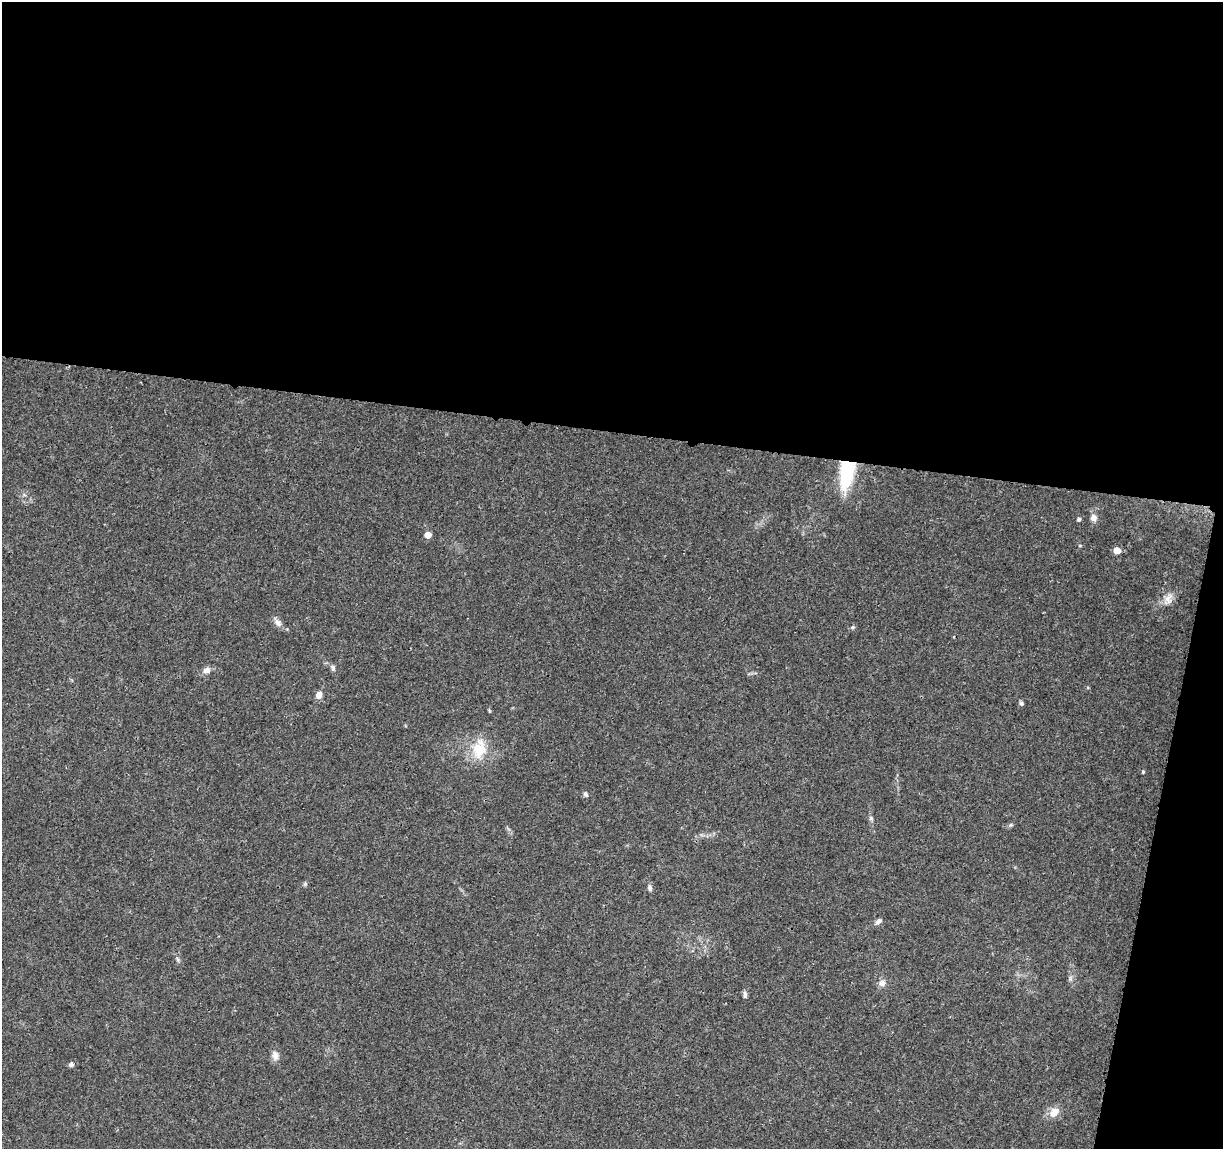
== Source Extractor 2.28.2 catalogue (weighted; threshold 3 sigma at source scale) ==
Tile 4 of 4 x 4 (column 4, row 1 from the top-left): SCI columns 3667-4887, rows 3671-4817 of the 4906 x 5106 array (HDU 1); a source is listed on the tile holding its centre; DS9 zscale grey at full resolution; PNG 1225 x 1151 px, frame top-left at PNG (2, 2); no overlay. Shown black and unused: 41% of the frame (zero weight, under 3 of 4 exposures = <1% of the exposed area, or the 3 px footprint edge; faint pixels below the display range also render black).
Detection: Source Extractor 2.28.2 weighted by HDU 2 'WHT'; one run over the whole footprint, this tile lists its part. Background 0.0368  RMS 0.0035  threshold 0.0156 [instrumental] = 3 sigma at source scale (4.5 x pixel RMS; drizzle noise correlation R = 1.50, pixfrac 1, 0.0396/0.0396 arcsec/px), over >= 5 px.
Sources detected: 26; all 26 listed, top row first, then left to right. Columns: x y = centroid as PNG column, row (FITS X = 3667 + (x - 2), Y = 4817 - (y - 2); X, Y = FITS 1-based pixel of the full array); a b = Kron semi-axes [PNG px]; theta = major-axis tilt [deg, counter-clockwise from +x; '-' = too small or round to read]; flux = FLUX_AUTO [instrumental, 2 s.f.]
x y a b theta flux
846 473 36 16 82 20
1093 518 9 8 - 2
1079 519 5 5 - 0.79
428 535 5 4 - 5.1
1117 551 5 5 - 4.9
1169 598 15 11 75 3
277 622 14 8 -49 1.9
852 627 6 5 - 0.56
333 668 9 6 -73 0.92
206 670 11 8 20 1.7
319 695 7 6 - 2.4
1021 703 6 5 - 0.68
479 749 28 19 80 10
1143 772 4 3 - 0.37
585 794 7 5 -53 0.66
871 818 6 5 - 0.65
1011 825 5 5 - 0.53
305 884 6 5 - 0.57
650 888 8 5 -82 1.1
878 921 10 6 44 1.2
177 959 7 4 -54 0.64
882 983 9 8 - 1.8
745 994 9 5 88 0.95
275 1055 14 9 -82 2
71 1064 5 5 - 1.2
1054 1112 15 10 51 3.4
Overlapping masked pixels (flux is a lower limit): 1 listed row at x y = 846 473